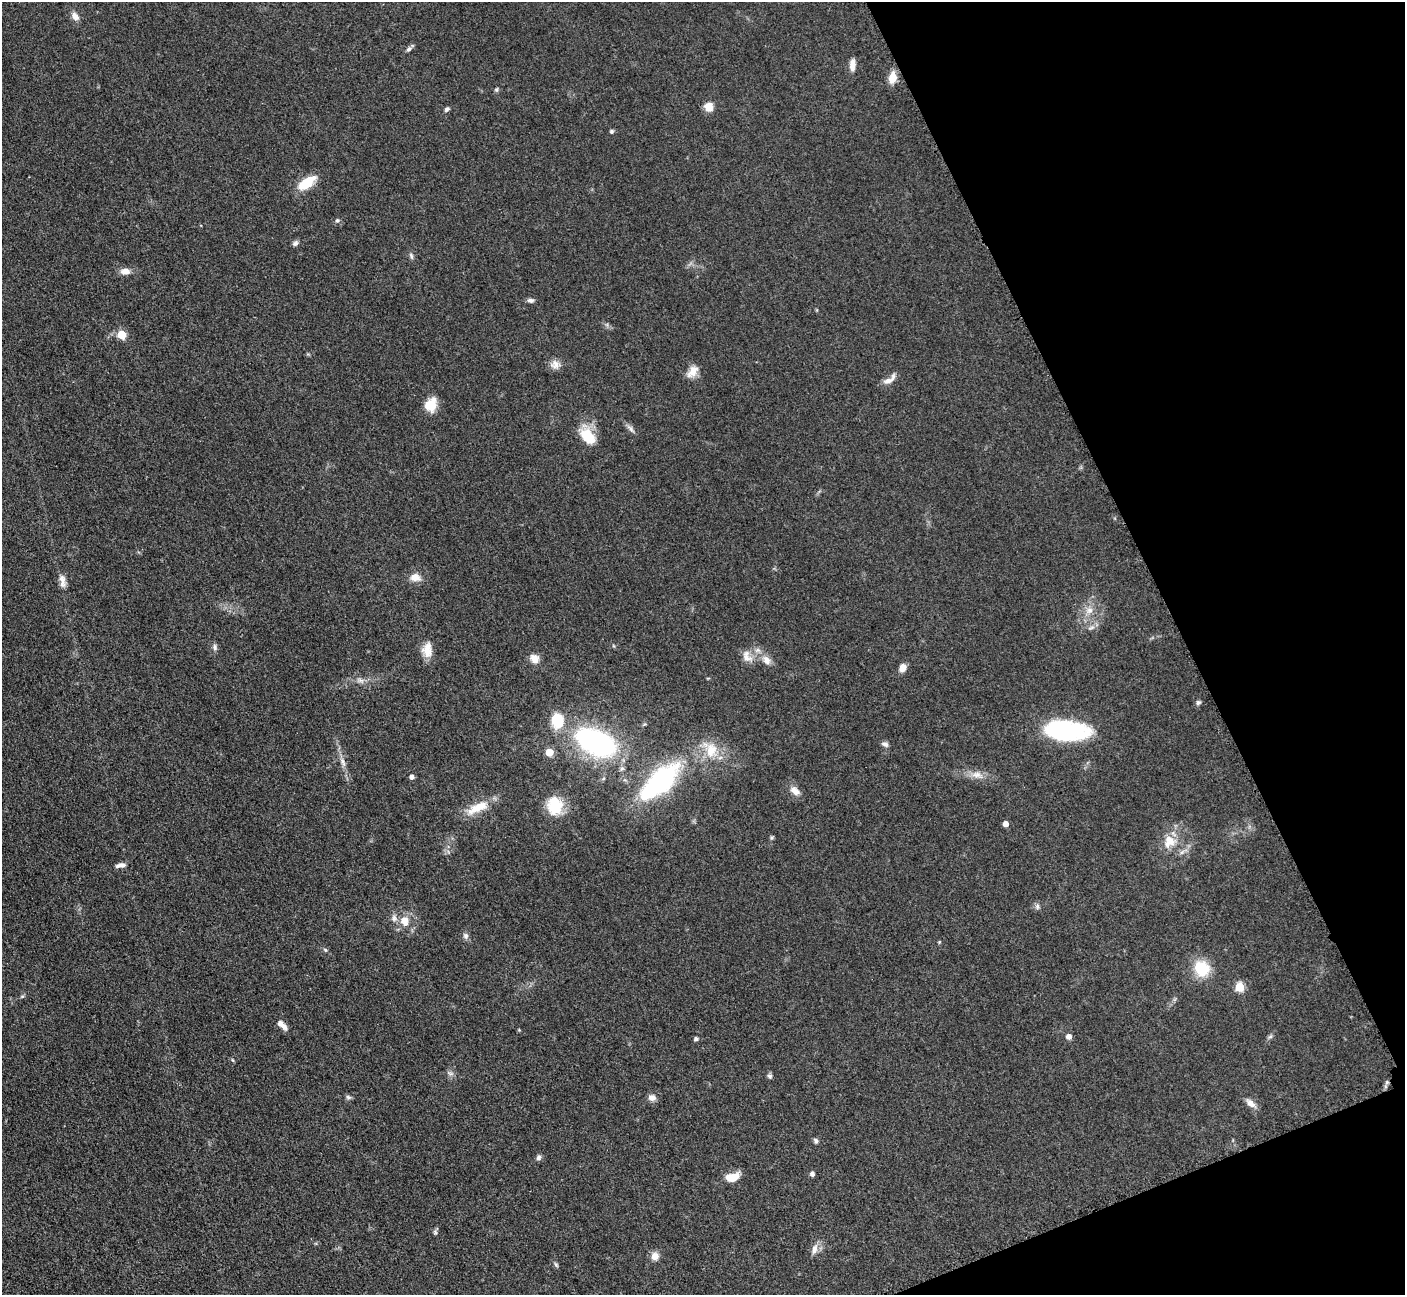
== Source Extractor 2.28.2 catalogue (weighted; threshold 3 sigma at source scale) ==
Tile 12 of 4 x 4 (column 4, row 3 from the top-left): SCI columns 4230-5632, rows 1592-2884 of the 5698 x 5663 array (HDU 1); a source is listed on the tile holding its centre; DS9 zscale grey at full resolution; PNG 1407 x 1297 px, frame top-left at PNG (2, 2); no overlay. Shown black and unused: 19% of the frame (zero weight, under 3 of 5 exposures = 4% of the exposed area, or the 3 px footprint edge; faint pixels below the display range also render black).
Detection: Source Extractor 2.28.2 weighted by HDU 2 'WHT'; one run over the whole footprint, this tile lists its part. Background 0.0525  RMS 0.0056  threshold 0.0251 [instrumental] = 3 sigma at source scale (4.5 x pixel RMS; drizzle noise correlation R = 1.50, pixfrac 1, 0.05/0.05 arcsec/px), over >= 5 px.
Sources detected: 80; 3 inside a brighter listed object's ellipse — not listed separately; the other 77 listed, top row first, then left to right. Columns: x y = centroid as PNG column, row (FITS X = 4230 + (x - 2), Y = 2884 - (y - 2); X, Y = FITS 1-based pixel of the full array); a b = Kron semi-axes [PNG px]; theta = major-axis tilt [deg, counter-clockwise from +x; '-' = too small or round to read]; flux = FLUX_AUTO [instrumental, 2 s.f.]
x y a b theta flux
75 16 11 8 -52 3.3
409 49 9 5 40 1.4
852 67 12 10 67 3.2
892 78 12 8 82 7
496 90 6 5 - 0.87
709 107 10 9 - 5.7
447 109 7 5 41 1.3
612 131 5 5 - 0.97
307 183 24 11 35 13
337 220 6 6 - 1.3
295 243 8 6 44 1.5
411 256 9 5 -72 1.3
125 271 11 7 1 4.2
531 300 9 5 -5 1.7
122 335 5 5 - 20
555 364 14 11 -1 4
692 372 17 10 54 5.7
888 381 13 7 17 3.4
430 405 16 13 63 10
631 429 14 6 -46 2.1
587 436 21 13 -48 15
415 577 13 10 -8 5.3
63 581 19 8 -81 3.9
1089 610 12 9 41 4.7
1091 628 11 3 15 1.5
215 647 9 6 -84 1.6
428 651 16 15 - 7
534 658 12 11 - 4.4
746 658 18 11 -24 5.3
766 660 14 10 -55 4.6
903 668 7 6 - 5.4
360 680 10 6 -19 2.3
1198 702 7 6 - 1.2
557 721 16 12 88 18
1065 730 44 19 -5 70
596 742 33 18 -25 130
885 744 9 6 -22 1.9
711 750 23 18 -88 14
549 752 5 5 - 13
343 762 16 6 -69 3.3
977 775 17 9 -12 5.3
412 777 4 4 - 2.3
660 781 52 22 43 85
795 791 15 9 -41 4
555 806 21 18 -86 16
477 808 35 11 26 12
1006 824 4 4 - 4.4
772 837 6 4 19 0.73
1169 842 20 17 47 11
121 865 12 5 10 2.8
1037 906 9 6 -82 1.5
394 918 10 7 74 2.4
404 921 11 9 -74 6.8
466 936 8 7 - 1.7
939 942 5 4 - 0.52
325 950 6 5 - 0.85
1202 968 19 18 - 18
1240 987 5 5 - 23
282 1025 14 6 -43 4
1069 1036 6 6 - 2.7
1270 1037 7 4 2 0.97
696 1039 5 4 - 1.3
233 1060 5 3 - 0.61
450 1073 10 5 -13 1.6
770 1076 7 6 - 1.3
1387 1082 7 4 72 1.1
348 1097 8 5 -16 1.2
652 1098 10 8 -13 2.8
1250 1103 14 7 -41 3.8
816 1141 7 5 -58 1.3
539 1158 7 6 - 1.4
812 1174 6 5 - 1.6
732 1177 15 8 16 9.2
435 1232 7 6 - 1.1
814 1249 16 8 76 3.7
655 1256 10 9 - 4
556 1265 7 5 -54 0.97